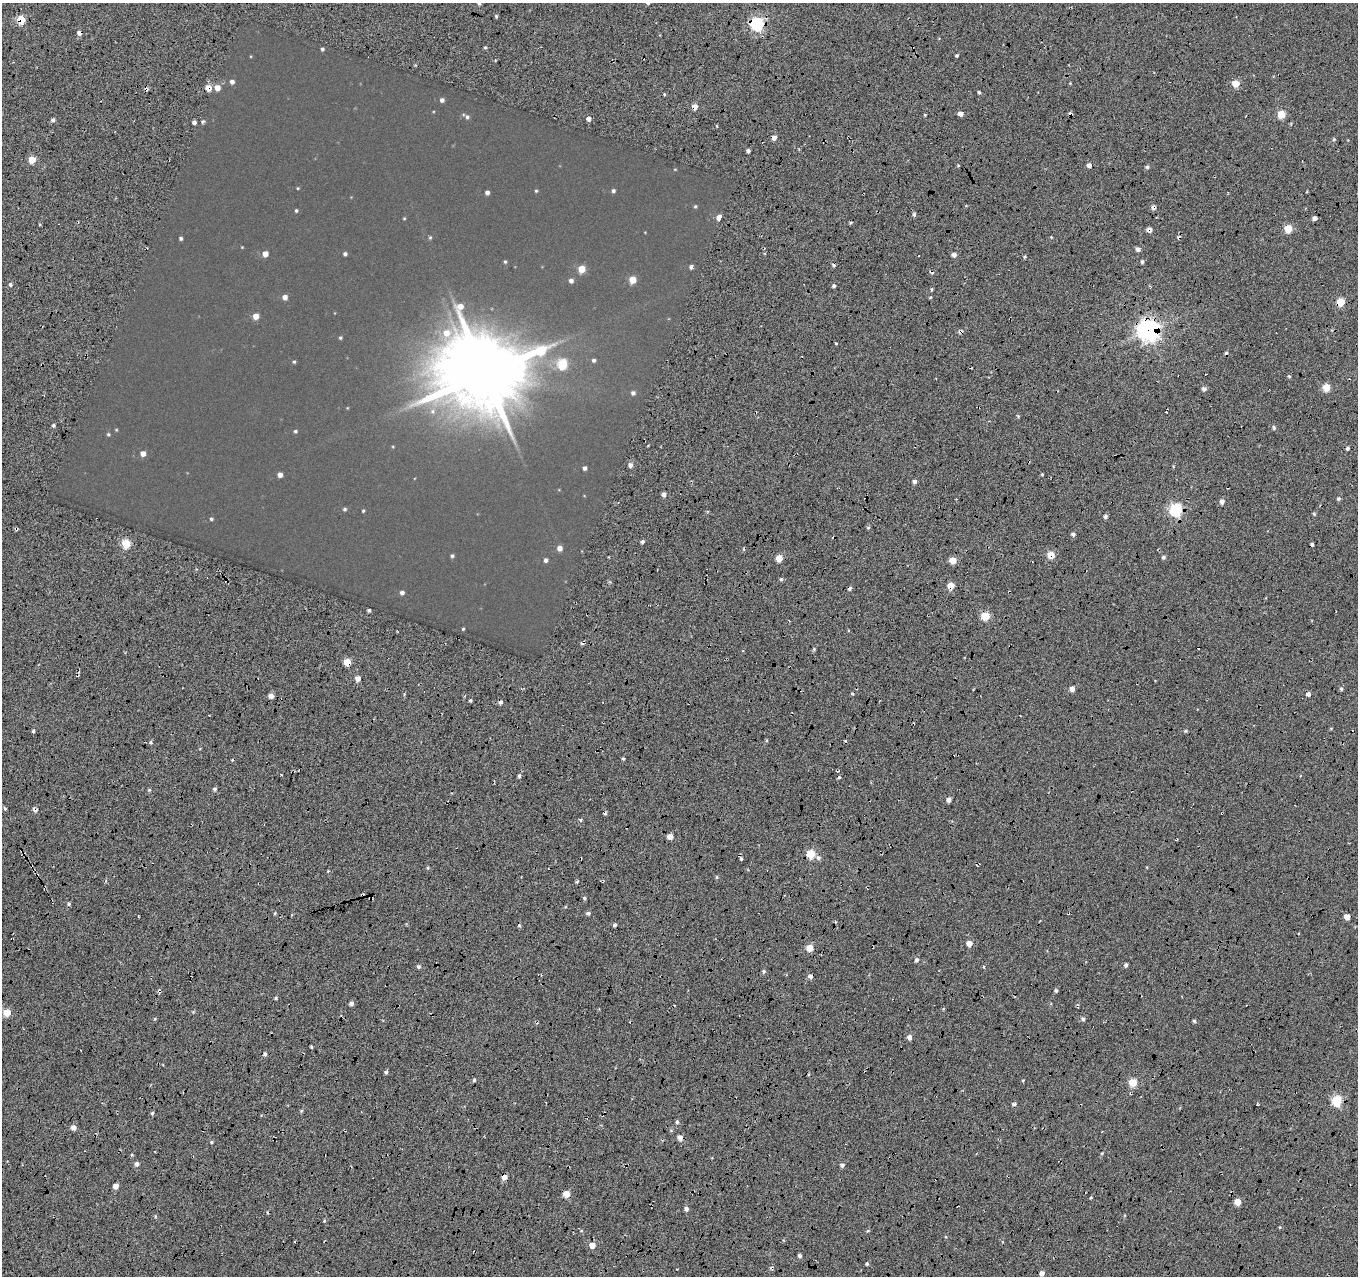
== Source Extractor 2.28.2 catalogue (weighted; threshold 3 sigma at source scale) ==
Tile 7 of 4 x 4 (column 3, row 2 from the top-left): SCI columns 2741-4096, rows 2839-4112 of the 5467 x 5614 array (HDU 1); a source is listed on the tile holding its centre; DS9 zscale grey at full resolution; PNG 1360 x 1278 px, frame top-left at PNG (2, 3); no overlay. Shown black and unused: <1% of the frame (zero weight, under 5 of 17 exposures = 2% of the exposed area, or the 3 px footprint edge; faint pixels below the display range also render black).
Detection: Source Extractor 2.28.2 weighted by HDU 2 'WHT'; one run over the whole footprint, this tile lists its part. Background -0.198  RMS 0.13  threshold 0.535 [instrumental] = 3 sigma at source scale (4.09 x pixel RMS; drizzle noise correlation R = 1.36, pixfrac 0.8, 0.0396/0.0396 arcsec/px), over >= 5 px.
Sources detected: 224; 3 too faint to see at this stretch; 1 inside a brighter object's white glare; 22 cosmic-ray / hot-pixel residue — not listed; the other 198 listed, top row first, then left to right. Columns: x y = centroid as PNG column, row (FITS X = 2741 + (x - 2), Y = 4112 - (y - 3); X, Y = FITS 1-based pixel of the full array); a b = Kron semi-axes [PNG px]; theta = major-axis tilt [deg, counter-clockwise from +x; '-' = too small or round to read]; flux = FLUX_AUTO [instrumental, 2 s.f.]
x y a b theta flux
479 3 4 4 - 21
496 16 4 4 - 13
21 20 5 5 - 330
757 24 6 6 - 1900
79 33 4 4 - 53
485 47 4 3 - 12
322 49 4 3 - 16
957 55 3 3 - 14
251 56 4 3 - 6.2
232 82 5 5 - 33
1236 83 5 5 - 170
208 88 5 4 - 130
217 88 5 5 - 83
979 92 3 3 - 15
664 94 4 3 - 9.5
442 100 4 4 - 29
695 107 5 4 - 77
433 112 4 3 - 6.2
960 114 5 4 - 55
1281 114 5 5 - 270
467 117 6 6 - 23
588 119 5 4 - 48
53 120 5 4 - 25
194 122 4 3 - 28
203 122 6 5 - 17
774 138 5 4 - 53
1334 139 5 4 - 14
748 151 4 3 - 21
32 160 5 5 - 230
1089 165 4 4 - 49
1147 167 5 4 - 20
675 169 4 3 - 6.5
298 188 4 3 - 8
536 191 5 4 - 10
613 191 4 4 - 20
487 193 4 4 - 28
695 206 5 5 - 11
1153 208 6 5 - 35
296 211 4 4 - 12
914 214 6 4 77 20
719 217 5 4 - 110
404 218 4 3 - 8.4
1314 218 4 4 - 43
1288 229 5 5 - 280
1149 230 5 4 - 52
645 232 3 3 - 4.6
430 237 5 4 - 11
1051 237 3 3 - 7.8
181 238 4 4 - 17
242 247 4 4 - 5.9
1138 249 5 4 - 39
265 254 4 4 - 85
345 254 4 4 - 21
954 254 4 4 - 44
505 262 5 4 - 12
1142 262 5 3 - 18
691 267 4 4 - 28
582 269 5 5 - 190
632 280 5 5 - 180
571 281 5 5 - 33
10 284 6 4 -77 18
834 286 4 4 - 19
932 289 5 3 - 12
285 297 4 4 - 55
930 297 4 3 - 11
1340 302 5 5 - 370
256 316 5 5 - 98
1148 330 8 7 - 7200
340 338 4 4 - 11
836 343 4 2 - 8.1
594 360 5 5 - 20
294 362 4 4 - 13
562 364 6 6 - 570
485 374 32 24 20 69000
1289 376 4 4 - 12
1326 387 5 5 - 260
1204 389 5 4 - 30
633 393 5 5 - 26
347 408 4 4 - 5.7
1018 416 4 4 - 12
53 426 5 4 - 15
1274 428 6 4 -72 19
116 430 5 4 - 7.9
295 431 5 4 - 14
108 434 5 5 - 13
393 447 4 4 - 7.4
1347 448 4 4 - 19
143 454 4 4 - 71
630 465 5 4 - 38
584 468 4 4 - 29
1042 474 3 3 - 10
280 475 4 4 - 56
914 482 5 4 - 30
559 490 4 4 - 5.5
664 494 4 4 - 37
1338 499 5 4 - 19
1222 502 5 4 - 49
345 509 5 4 - 15
1176 510 6 6 - 1600
363 511 4 3 - 10
1314 514 5 4 - 13
1105 516 5 4 - 28
211 519 4 4 - 15
868 527 5 3 - 14
1073 534 5 4 - 26
642 542 4 3 - 23
126 544 5 5 - 370
1312 544 3 3 - 25
559 548 5 5 - 59
1051 555 5 5 - 220
452 556 4 4 - 17
1163 557 5 4 - 21
779 558 5 5 - 160
546 560 5 5 - 24
953 560 5 5 - 170
781 579 4 4 - 17
950 586 5 5 - 160
402 593 4 4 - 32
369 610 3 3 - 16
985 616 5 5 - 400
463 629 4 3 - 11
814 649 4 4 - 12
347 662 5 5 - 210
358 678 5 4 - 70
1072 689 5 5 - 48
1341 689 5 4 - 18
1308 694 4 4 - 35
271 696 4 4 - 71
470 700 4 3 - 14
501 702 4 4 - 34
33 731 4 3 - 17
1186 731 5 4 - 13
151 742 5 3 - 14
623 759 4 4 - 13
281 774 3 2 - 8.8
519 776 5 4 - 22
214 789 5 5 - 21
149 790 5 4 - 13
948 800 4 4 - 55
4 808 5 3 - 13
35 810 7 5 -14 29
580 820 5 4 - 14
670 837 5 4 - 110
811 854 5 5 - 370
741 858 5 3 - 21
818 858 6 6 - 33
328 871 3 3 - 8.6
716 877 5 3 - 12
577 882 4 3 - 14
584 898 5 4 - 16
69 904 5 4 - 19
275 913 4 3 - 11
588 913 5 4 - 21
138 916 3 2 - 8.7
1347 917 5 5 - 81
614 925 4 4 - 22
969 943 4 4 - 100
809 948 5 4 - 200
916 960 5 4 - 27
1126 965 4 4 - 25
418 966 5 4 - 23
764 971 5 5 - 20
810 976 5 4 - 52
1056 991 5 4 - 18
276 998 3 3 - 13
351 1003 4 4 - 40
7 1012 5 5 - 210
1083 1019 5 4 - 22
1194 1021 4 3 - 19
909 1037 5 5 - 53
311 1047 4 3 - 12
265 1054 5 4 - 24
386 1072 4 4 - 20
474 1080 4 4 - 17
1023 1080 4 3 - 9.8
1132 1083 5 5 - 410
1337 1101 5 5 - 810
1014 1104 5 4 - 24
301 1111 5 4 - 14
152 1113 4 4 - 19
677 1122 4 4 - 17
73 1127 5 5 - 56
680 1138 6 5 - 64
1102 1153 5 3 - 11
137 1164 5 5 - 39
842 1165 5 4 - 30
504 1177 5 4 - 78
116 1186 4 4 - 84
566 1194 5 5 - 170
1091 1198 4 3 - 10
1237 1202 5 4 - 170
686 1209 5 4 - 35
324 1221 5 4 - 12
868 1231 5 3 - 12
592 1245 5 5 - 97
799 1256 5 4 - 21
867 1264 5 4 - 14
1041 1273 4 4 - 52
Overlapping masked pixels (flux is a lower limit): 18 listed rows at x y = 21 20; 757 24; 79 33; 208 88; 695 107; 1153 208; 1149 230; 1340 302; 1148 330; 1051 555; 950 586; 347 662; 501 702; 35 810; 741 858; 810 976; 680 1138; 504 1177
Isophote crosses this tile's border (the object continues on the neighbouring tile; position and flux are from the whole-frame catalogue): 1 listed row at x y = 479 3